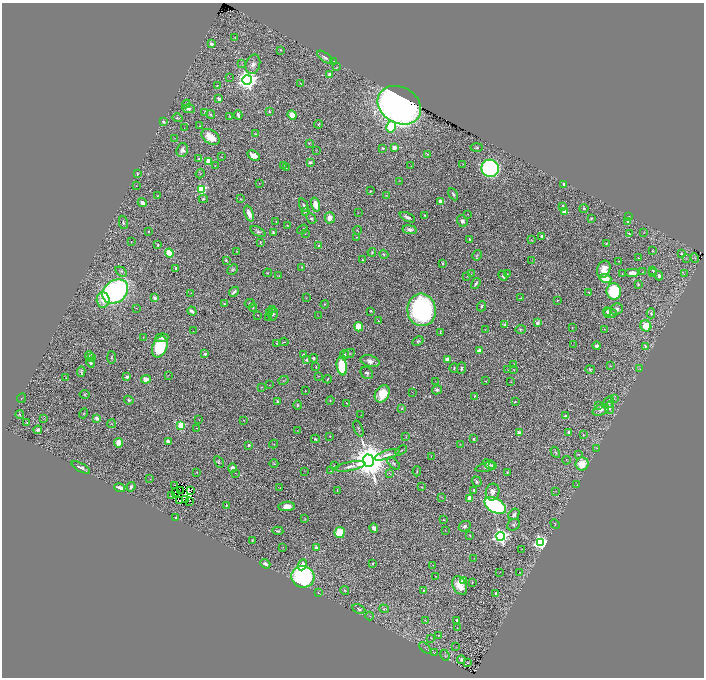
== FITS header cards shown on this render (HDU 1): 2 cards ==
NAXIS1  =                 1404
NAXIS2  =                 1351

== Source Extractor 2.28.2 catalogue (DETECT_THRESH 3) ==
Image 1404 x 1351 px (HDU 1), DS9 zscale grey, zoomed out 1/2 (1 PNG px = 2 x 2 image px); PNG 706 x 680 px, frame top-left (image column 1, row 1350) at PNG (2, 3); each listed source drawn as its Kron ellipse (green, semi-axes under 4 px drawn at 4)
Background 1.16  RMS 0.028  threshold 0.0838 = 3 sigma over >= 5 px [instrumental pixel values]
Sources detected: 428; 59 cannot appear on this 1/2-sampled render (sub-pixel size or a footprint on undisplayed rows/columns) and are neither listed nor drawn; the other 369 listed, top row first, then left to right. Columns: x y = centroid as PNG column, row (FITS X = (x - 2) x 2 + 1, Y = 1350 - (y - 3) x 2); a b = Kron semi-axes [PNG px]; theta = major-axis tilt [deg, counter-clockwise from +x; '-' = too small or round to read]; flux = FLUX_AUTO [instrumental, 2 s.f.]
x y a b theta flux
235 37 2 1 - 1.8
211 44 2 2 - 54
280 50 3 2 - 2.5
325 57 9 4 -36 23
333 62 4 3 - 4.1
242 63 3 2 - 2.9
253 64 10 7 70 35
337 67 4 2 - 3.9
330 74 3 3 - 32
230 77 3 1 - 1.6
247 80 5 5 - 4000
301 83 4 2 - 2.6
217 86 2 1 - 2.4
219 99 4 3 - 19
186 104 4 3 - 4.5
399 105 23 18 -30 3700
188 109 6 4 -3 23
269 111 3 2 - 7.2
205 112 4 3 - 6.1
210 114 4 3 - 7.5
238 115 4 2 - 17
292 115 5 4 - 63
230 116 4 3 - 3.7
177 118 5 3 - 7.4
163 122 4 2 - 10
318 124 4 3 - 4.9
200 126 2 2 - 2.6
391 127 6 5 - 180
184 128 2 1 - 1.3
255 134 3 2 - 2.7
211 137 10 6 -35 110
174 138 3 1 - 1.9
309 143 4 1 - 3.6
383 148 3 2 - 8.3
394 148 4 3 - 36
477 148 6 3 3 8.1
182 150 7 5 71 23
317 150 3 2 - 1.8
427 154 3 3 - 4.7
253 156 7 4 -31 41
222 157 2 1 - 1.6
199 159 4 2 - 4.3
209 161 3 3 - 150
310 162 4 2 - 11
463 164 2 2 - 1.9
215 166 2 1 - 1.6
283 166 3 2 - 2.8
411 166 2 1 - 2.3
286 168 2 1 - 2.8
490 168 9 8 - 1300
137 174 4 3 - 7
200 174 5 2 - 3.5
400 181 3 2 - 1.7
259 183 2 1 - 1.7
564 184 3 2 - 15
136 186 2 1 - 1.4
201 189 4 4 - 500
371 191 2 2 - 3.1
453 194 6 3 -62 12
386 195 4 2 - 3.5
157 196 2 2 - 3
203 199 4 3 - 7
240 199 3 2 - 2.2
440 201 4 3 - 27
142 202 5 3 - 23
304 205 7 3 -67 13
315 205 7 4 -76 65
562 206 4 3 - 13
584 208 4 4 - 7.3
564 211 3 3 - 46
305 212 3 2 - 3.7
358 213 2 1 - 1.5
249 214 8 4 -69 40
468 214 2 1 - 1.6
425 215 3 2 - 7.8
629 216 4 2 - 2.8
407 217 8 3 -25 21
330 218 5 5 - 41
591 218 3 2 - 6
311 219 6 4 -50 11
276 221 2 2 - 1.9
462 221 6 5 - 20
123 222 7 4 -78 12
628 222 3 3 - 7.6
287 225 2 2 - 3.5
302 229 6 2 34 5.5
357 230 4 2 - 2.7
410 230 7 4 -9 26
148 231 3 2 - 3.6
258 231 8 4 -28 15
644 232 3 2 - 2.1
273 233 3 2 - 12
305 234 3 2 - 2.1
629 234 4 2 - 5.1
542 236 4 3 - 12
357 237 3 2 - 2.2
470 239 2 2 - 6
531 240 3 3 - 4.2
131 242 2 2 - 2.5
260 242 3 2 - 5
606 243 2 2 - 3.4
158 245 3 3 - 5.5
319 246 2 2 - 24
237 251 4 2 - 3.4
652 251 4 1 - 3.6
372 252 4 3 - 5.9
169 253 4 3 - 150
384 254 5 3 - 6.5
682 254 2 2 - 20
477 255 5 4 - 8.4
639 258 2 1 - 4.5
686 258 3 2 - 2.3
695 258 5 2 - 6.3
226 260 3 2 - 8
362 260 3 2 - 4.7
532 260 3 2 - 1.8
619 261 3 3 - 2.9
442 263 4 3 - 6.7
302 267 2 2 - 3.7
176 268 3 2 - 17
233 269 6 4 42 11
604 269 9 6 71 67
653 270 4 4 - 7.5
121 271 6 4 -33 11
642 272 2 1 - 2.6
653 272 2 2 - 4.1
267 273 4 2 - 3.8
632 273 7 4 0 45
471 274 3 1 - 1.9
507 274 4 2 - 3.5
622 274 3 2 - 3.8
684 274 2 2 - 4.4
279 276 2 2 - 2.4
503 276 5 3 - 12
659 276 5 3 - 20
467 277 2 1 - 1.9
605 279 6 4 -18 81
476 284 6 2 56 13
638 284 3 2 - 7.7
614 291 8 7 - 340
115 292 14 11 37 1600
234 292 6 3 46 17
589 292 3 1 - 4.4
191 293 2 2 - 1.5
155 298 2 2 - 67
306 298 2 1 - 1.2
521 298 2 2 - 4.8
103 300 7 6 - 55
557 300 2 2 - 3.5
250 303 5 4 - 9.2
225 304 4 2 - 5.9
325 304 4 3 - 4.2
481 306 5 3 - 7.3
253 307 4 3 - 6.5
136 308 2 1 - 2
272 309 3 2 - 2.8
616 309 6 5 - 20
422 310 16 14 -84 1200
192 311 5 2 - 23
371 311 3 2 - 4.8
607 311 4 3 - 15
269 312 3 2 - 2.6
610 313 6 5 - 17
651 313 5 3 - 9.5
273 314 6 5 - 15
257 315 2 2 - 1.8
318 316 3 1 - 1.8
269 318 3 3 - 3.2
378 321 2 1 - 2.3
537 323 4 3 - 16
505 325 3 2 - 4.8
646 326 6 5 - 110
359 327 5 4 - 110
572 328 2 1 - 2.7
485 329 3 2 - 2.1
521 329 5 4 - 8.7
604 329 2 1 - 1.5
193 331 2 1 - 1.4
440 333 4 2 - 4.5
143 337 2 2 - 1.6
162 338 6 3 6 18
418 341 6 4 27 8.7
284 342 4 2 - 4.1
276 344 3 1 - 4.1
574 345 2 2 - 1.1
597 346 4 3 - 24
645 346 4 3 - 9.8
160 347 11 7 68 250
479 351 4 3 - 30
349 353 6 2 24 5.2
205 354 4 4 - 18
303 354 4 3 - 5.7
344 355 5 4 - 15
89 356 5 4 - 8.8
92 357 3 2 - 3.4
111 358 6 3 -88 7
313 358 4 3 - 11
448 359 3 3 - 54
307 360 3 3 - 18
370 361 10 5 -15 34
90 363 5 3 - 14
513 364 2 2 - 1.7
342 366 9 5 -82 260
610 366 3 2 - 2.8
316 367 3 2 - 3.9
454 368 5 2 - 5.6
462 368 6 3 84 9.8
590 369 5 4 - 9
640 369 2 2 - 2
508 370 3 2 - 4.7
514 370 3 2 - 2.8
81 372 5 4 - 12
367 373 7 5 -39 16
168 375 3 2 - 2.2
319 376 3 2 - 2.5
127 377 4 3 - 15
66 378 2 2 - 2.3
146 379 5 4 - 33
327 379 4 2 - 5.3
283 380 5 2 - 4.7
486 381 2 1 - 2.1
435 382 2 1 - 1.3
511 382 3 1 - 2.7
269 385 2 2 - 1.6
261 387 3 2 - 3.1
305 390 2 1 - 2.5
437 390 5 4 - 14
412 392 2 1 - 5.3
84 394 5 3 - 5.3
382 394 9 7 57 130
474 396 4 2 - 6.7
21 398 5 2 - 3.4
614 399 3 2 - 2.9
129 400 5 3 - 9.2
330 400 4 3 - 4.4
277 401 3 2 - 6.9
515 402 4 3 - 5.7
609 402 6 5 - 13
347 403 2 2 - 3.3
297 405 5 3 - 9.7
599 405 3 2 - 2.8
402 408 4 3 - 7
609 408 6 4 -83 19
601 410 8 5 21 21
84 413 5 3 - 5.3
20 414 4 3 - 6.4
361 415 2 1 - 1.2
565 416 4 3 - 11
44 418 2 2 - 1.6
97 418 4 2 - 37
199 420 2 2 - 3.3
244 420 3 2 - 2.5
27 423 3 2 - 4.7
111 424 4 3 - 4.8
181 425 3 3 - 250
197 428 2 1 - 2.8
358 429 8 3 -69 7.3
38 430 4 3 - 17
297 430 3 1 - 1.7
569 432 4 4 - 10
519 433 4 4 - 26
583 435 3 3 - 4.5
330 436 3 2 - 3.4
406 436 3 2 - 1.7
315 439 4 2 - 7.5
474 439 3 3 - 10
168 442 3 2 - 91
118 443 5 4 - 73
273 444 4 3 - 3.7
460 444 3 2 - 2.7
249 445 2 2 - 23
597 448 3 3 - 4.2
401 450 6 2 28 4.7
555 452 6 3 -60 6.6
578 454 4 3 - 5
387 455 13 4 18 31
431 456 3 2 - 2.2
566 460 4 1 - 2.7
368 461 6 5 - 21000
219 462 6 3 -61 8.8
394 463 8 3 -41 9.6
274 464 4 3 - 6.4
489 464 6 3 -34 9
582 464 6 6 - 100
334 465 2 2 - 2
492 465 4 3 - 7.7
350 466 15 4 11 34
486 467 11 3 13 13
81 468 10 4 -28 19
232 468 4 4 - 28
304 471 2 1 - 1.6
331 471 3 2 - 3
417 471 5 2 - 5.5
197 472 2 2 - 2.1
507 472 4 3 - 6.2
236 473 2 1 - 1.1
389 473 2 2 - 4.7
150 479 3 3 - 3.6
477 482 5 4 - 12
175 485 2 1 - 7.3
577 485 2 1 - 1.3
131 487 5 3 - 12
421 487 3 2 - 2.7
120 488 5 3 - 36
280 488 2 1 - 1.5
180 490 2 1 - 0.45
191 490 2 1 - 2.2
337 490 3 1 - 3.2
474 490 3 3 - 8.4
556 491 2 1 - 1.5
492 492 8 6 73 28
176 493 2 1 - 2.4
171 496 2 1 - 4.5
442 497 3 2 - 3.2
470 499 4 3 - 66
179 500 2 1 - 2.3
185 500 2 1 - 1.9
190 501 3 1 - 2.4
226 505 2 2 - 6.4
495 505 12 7 -30 810
287 506 8 4 7 48
514 514 6 5 - 16
176 518 4 3 - 9
305 519 3 2 - 2.8
443 520 2 2 - 3.8
555 524 5 2 - 3.2
514 525 7 5 33 13
465 526 6 5 - 15
374 528 5 3 - 18
445 530 3 1 - 1.7
278 531 5 2 - 8.2
340 533 5 5 - 130
470 535 4 2 - 4.3
501 536 4 4 - 2100
252 540 2 2 - 4.5
540 543 4 4 - 1300
283 547 2 1 - 1.4
316 548 2 2 - 34
522 549 2 1 - 1.6
474 559 2 1 - 1.3
265 564 5 3 - 21
373 564 3 3 - 5.5
302 565 5 4 - 53
433 565 2 1 - 1.5
500 572 2 1 - 1.5
520 572 3 2 - 1.9
436 576 2 1 - 1.4
303 577 11 11 - 800
463 581 3 2 - 110
472 582 2 2 - 9.3
460 586 10 6 -62 97
345 590 4 3 - 6
423 590 2 2 - 7.2
318 592 4 2 - 3.4
495 593 3 2 - 6
359 609 7 3 -26 11
384 609 5 4 - 9.3
370 616 4 2 - 2.8
426 620 2 1 - 2.1
457 620 3 3 - 9.3
457 628 2 1 - 2.3
439 635 4 3 - 5.3
431 638 4 3 - 4.1
456 647 3 2 - 2.3
425 648 7 2 -44 7.1
435 652 4 2 - 3
445 655 6 2 -66 4.3
461 659 4 3 - 9.2
467 662 2 1 - 3.1
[59 sub-pixel or undisplayed-footprint detections neither listed nor drawn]